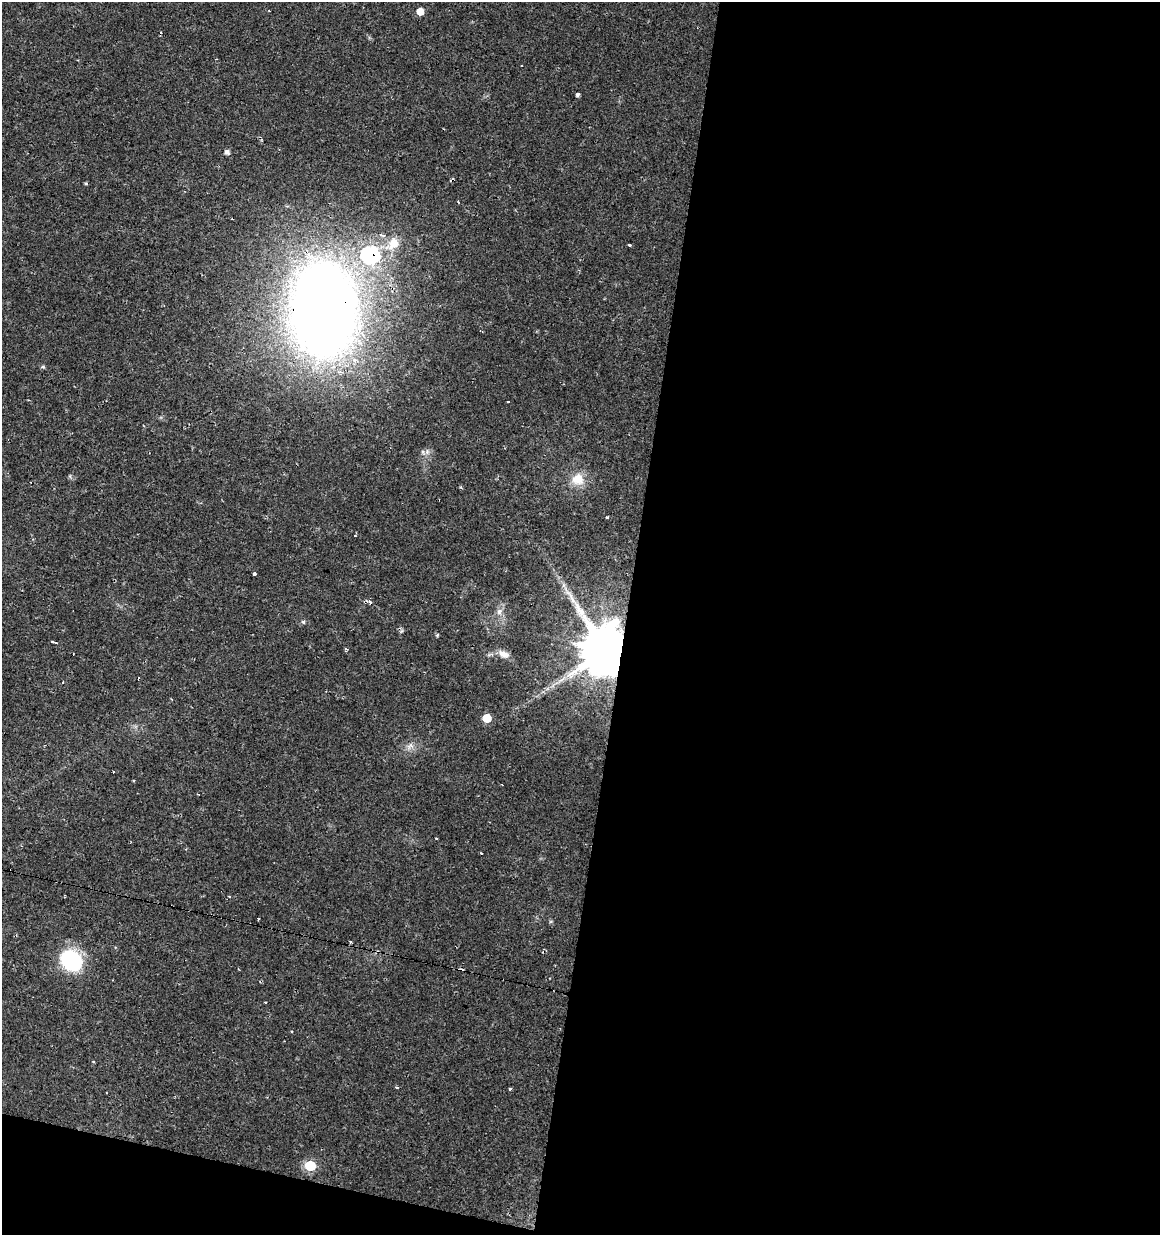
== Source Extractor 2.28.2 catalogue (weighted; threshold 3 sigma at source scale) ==
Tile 16 of 4 x 4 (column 4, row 4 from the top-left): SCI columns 3763-4920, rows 1-1233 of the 5145 x 4941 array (HDU 1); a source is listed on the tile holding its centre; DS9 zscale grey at full resolution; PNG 1162 x 1237 px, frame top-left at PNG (2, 2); no overlay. Shown black and unused: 48% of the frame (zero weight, under 2 of 3 exposures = <1% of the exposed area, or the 3 px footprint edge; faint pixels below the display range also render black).
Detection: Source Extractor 2.28.2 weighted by HDU 2 'WHT'; one run over the whole footprint, this tile lists its part. Background 0.0131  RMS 0.003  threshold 0.0136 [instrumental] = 3 sigma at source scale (4.5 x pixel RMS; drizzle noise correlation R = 1.50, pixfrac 1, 0.0396/0.0396 arcsec/px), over >= 5 px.
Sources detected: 46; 14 cosmic-ray / hot-pixel residue — not listed; the other 32 listed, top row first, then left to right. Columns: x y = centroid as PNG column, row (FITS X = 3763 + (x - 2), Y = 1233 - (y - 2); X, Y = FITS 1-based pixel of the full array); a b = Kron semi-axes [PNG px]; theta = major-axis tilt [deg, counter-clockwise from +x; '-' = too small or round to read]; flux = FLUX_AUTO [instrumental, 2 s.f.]
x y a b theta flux
420 11 5 5 - 3.4
578 95 4 3 - 1.1
227 152 5 4 - 1.3
452 180 3 3 - 1.9
86 183 4 4 - 0.31
382 235 10 5 -6 0.98
393 244 19 13 44 5.8
629 245 3 3 - 2.1
371 255 8 7 - 85
323 309 52 32 -89 690
43 367 6 4 -1 0.42
427 452 9 5 75 0.91
578 479 16 15 - 5.1
607 517 3 3 - 0.82
355 535 4 2 - 0.22
254 574 3 3 - 1.3
568 593 7 4 -19 0.87
370 602 7 4 -30 1.3
499 612 9 7 59 1.4
303 622 6 5 - 0.43
437 635 3 3 - 0.5
53 642 4 3 - 0.79
606 650 13 12 - 2000
504 654 15 8 -23 2.5
487 718 6 6 - 7.8
410 746 10 7 17 1.5
229 897 3 3 - 0.4
350 942 3 3 - 0.42
71 960 19 16 -40 27
396 1087 3 3 - 0.66
510 1089 3 3 - 2.9
310 1166 6 6 - 18
Overlapping masked pixels (flux is a lower limit): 4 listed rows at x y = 452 180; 371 255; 323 309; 606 650